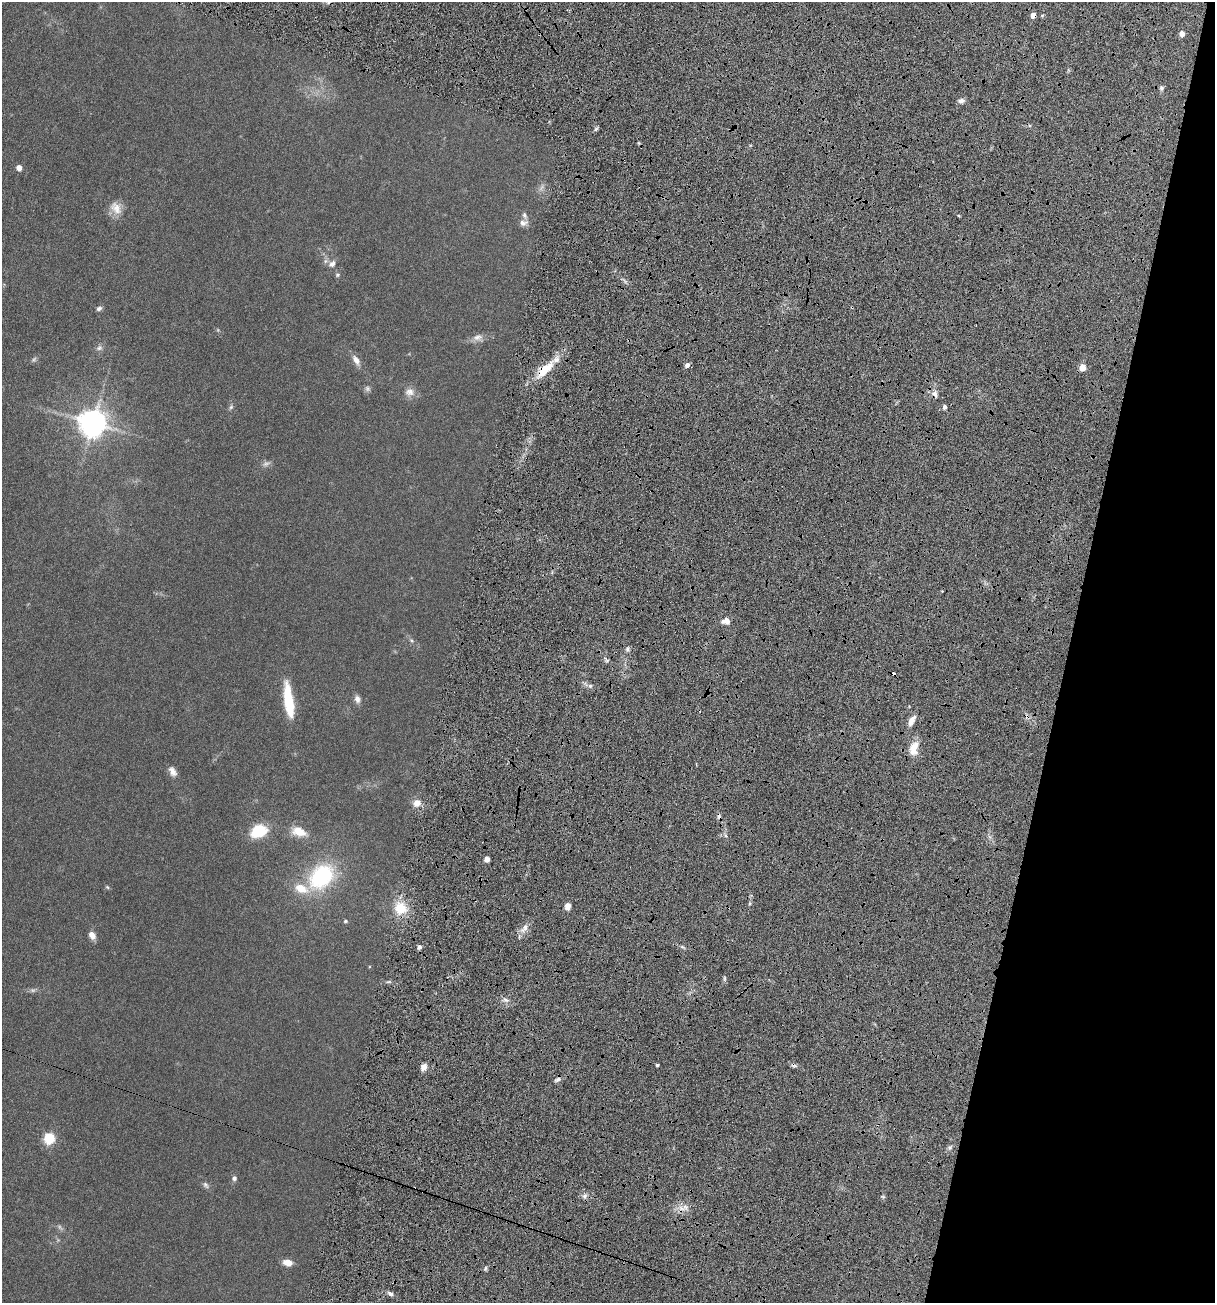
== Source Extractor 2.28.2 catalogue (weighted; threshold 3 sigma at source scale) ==
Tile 8 of 4 x 4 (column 4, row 2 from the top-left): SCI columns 4420-5632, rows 2908-4208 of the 5918 x 5679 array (HDU 1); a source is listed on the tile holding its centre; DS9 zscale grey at full resolution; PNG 1217 x 1305 px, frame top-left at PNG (2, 2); no overlay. Shown black and unused: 13% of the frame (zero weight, under 4 of 7 exposures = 19% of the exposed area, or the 3 px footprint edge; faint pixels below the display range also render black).
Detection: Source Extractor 2.28.2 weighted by HDU 2 'WHT'; one run over the whole footprint, this tile lists its part. Background 0.111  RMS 0.0057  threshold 0.0234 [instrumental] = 3 sigma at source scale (4.09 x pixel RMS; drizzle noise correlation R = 1.36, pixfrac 0.8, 0.05/0.05 arcsec/px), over >= 5 px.
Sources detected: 68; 5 too faint to see at this stretch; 3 cosmic-ray / hot-pixel residue — not listed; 4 inside a brighter listed object's ellipse — not listed separately; the other 56 listed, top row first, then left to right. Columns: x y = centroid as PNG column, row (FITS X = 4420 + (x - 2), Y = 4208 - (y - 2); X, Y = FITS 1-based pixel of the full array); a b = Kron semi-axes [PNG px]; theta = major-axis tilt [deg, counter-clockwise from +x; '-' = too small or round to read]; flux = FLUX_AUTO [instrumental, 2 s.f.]
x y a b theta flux
1033 15 5 4 - 4.2
1182 33 5 5 - 3.4
1161 88 6 5 - 1.3
961 101 8 6 -11 2
596 129 7 4 45 0.97
19 168 5 5 - 3.3
116 208 19 14 -54 6.3
523 223 12 8 7 2.6
332 264 10 8 40 2.5
337 275 7 5 15 0.83
99 309 7 5 25 1.4
478 337 15 9 2 3.4
99 348 10 7 28 1.8
356 360 14 7 -59 3.8
687 365 5 5 - 2.5
1083 367 5 5 - 7.8
545 369 29 11 41 15
367 389 8 7 - 1.3
410 392 14 11 -1 3.9
935 394 8 6 -71 2.5
231 407 8 5 68 1.1
945 407 5 4 - 1.7
93 423 9 8 - 740
266 463 11 7 19 1.9
727 621 8 7 - 3
411 640 8 5 -45 1.2
627 649 6 5 - 1.2
607 660 6 3 19 0.88
590 686 6 5 - 1.3
357 699 10 7 -75 2.5
289 701 36 9 -82 24
911 720 14 6 58 3.9
914 748 19 11 79 8
173 772 13 8 -61 3.3
417 803 9 8 - 4.6
259 831 16 12 24 19
299 832 21 12 -19 8.3
487 859 4 4 - 3.5
321 877 29 21 46 49
107 887 6 4 -44 0.65
567 906 8 7 - 2.7
401 908 14 13 - 13
345 921 5 4 - 0.85
524 928 14 7 57 4
92 935 10 7 -57 3.4
419 947 5 4 - 2
505 1000 8 5 -20 1.6
657 1065 3 3 - 0.77
424 1067 9 7 58 2.8
557 1080 9 5 29 1.5
50 1138 6 5 - 45
234 1178 7 6 - 1.5
206 1185 11 7 -47 1.7
584 1196 6 6 - 1.7
288 1263 9 6 -15 5.5
391 1294 7 5 -35 1.7
Overlapping masked pixels (flux is a lower limit): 3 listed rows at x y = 1033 15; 545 369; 935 394